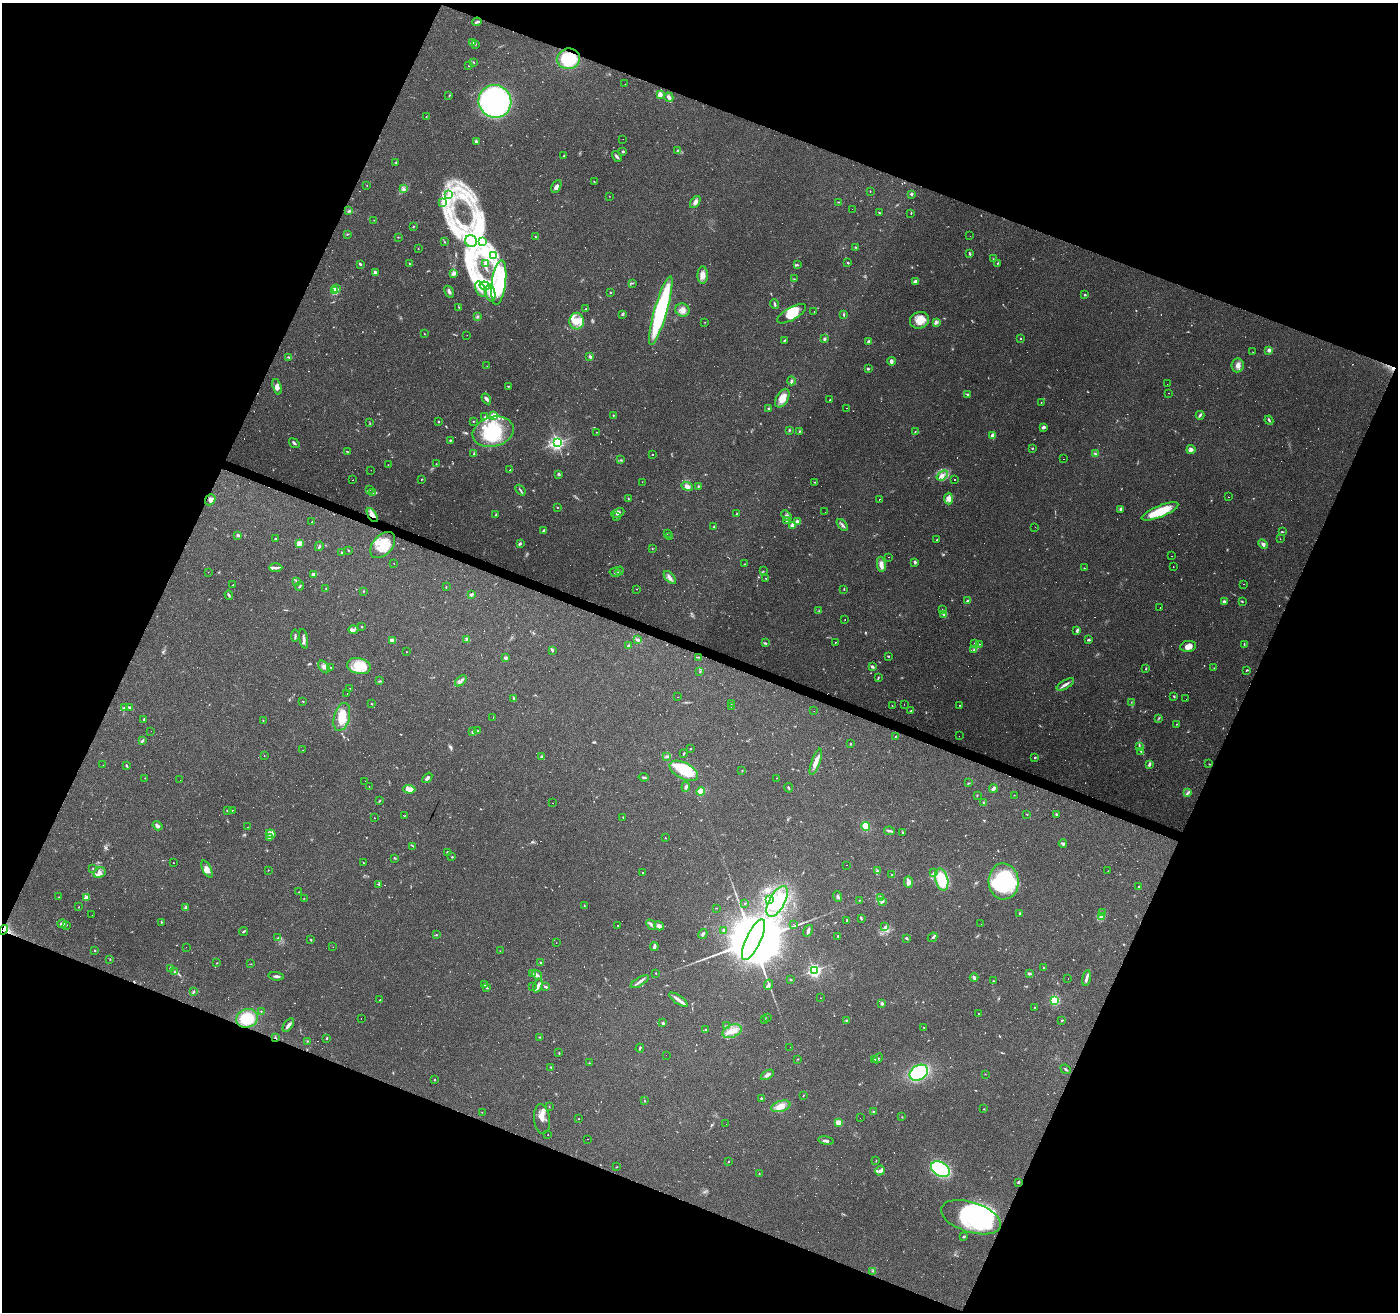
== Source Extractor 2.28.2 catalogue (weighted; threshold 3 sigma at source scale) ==
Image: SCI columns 1-5581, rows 204-5441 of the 5584 x 5711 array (HDU 1 of 3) = the unmasked area's bounding box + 8 px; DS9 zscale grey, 4 x 4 block average (1 PNG px = mean of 4 x 4 image px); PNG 1400 x 1314 px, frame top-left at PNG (2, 3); each listed source drawn as its Kron ellipse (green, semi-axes under 4 px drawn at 4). Shown black and unused: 43% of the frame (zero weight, under 2 of 3 exposures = <1% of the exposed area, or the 3 px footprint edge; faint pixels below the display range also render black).
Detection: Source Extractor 2.28.2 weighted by HDU 2 'WHT'. Background 0.114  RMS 0.0065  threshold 0.029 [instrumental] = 3 sigma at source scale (4.5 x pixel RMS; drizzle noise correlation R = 1.50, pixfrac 1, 0.0396/0.0396 arcsec/px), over >= 5 px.
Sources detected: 893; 28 too faint to see at this stretch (4 x 4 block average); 9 inside a brighter object's white glare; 163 cosmic-ray / hot-pixel residue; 1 long thin detection or spike segment (spike, bleed or trail) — neither listed nor drawn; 13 coinciding with a brighter row at this scale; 51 inside a brighter listed object's ellipse — not listed separately; of the other 628, all 500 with FLUX_AUTO >= 1.21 (the completeness limit of this list) listed and drawn (128 fainter detections not listed), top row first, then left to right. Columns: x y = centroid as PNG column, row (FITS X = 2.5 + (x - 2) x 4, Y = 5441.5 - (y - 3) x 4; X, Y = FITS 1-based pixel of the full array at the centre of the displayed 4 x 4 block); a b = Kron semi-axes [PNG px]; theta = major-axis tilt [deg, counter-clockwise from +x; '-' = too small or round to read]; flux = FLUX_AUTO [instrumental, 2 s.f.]
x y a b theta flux
477 22 4 2 - 5.2
472 43 4 3 - 7.5
475 44 2 2 - 1.7
568 59 12 10 11 170
474 62 3 2 - 2.2
469 66 2 2 - 1.9
625 84 2 2 - 5.1
660 94 4 3 - 26
449 96 2 2 - 1.9
669 97 5 2 - 21
495 101 17 16 - 840
426 116 2 2 - 1.6
623 139 2 2 - 1.2
476 141 3 2 - 10
678 150 3 2 - 3.2
623 151 2 2 - 9.9
564 156 3 2 - 3.4
617 156 6 2 -57 8.5
396 163 3 2 - 3.1
594 182 2 2 - 1.3
367 185 2 2 - 1.3
556 187 7 3 62 21
403 189 4 2 - 4.7
870 191 2 2 - 2
449 194 4 3 - 10
911 194 2 2 - 25
609 196 2 2 - 1.4
443 202 2 2 - 1.9
695 202 7 4 54 15
838 202 3 2 - 2.3
852 209 2 2 - 1.8
349 211 2 2 - 3.3
879 213 3 2 - 2.4
911 213 3 2 - 2.3
374 220 2 2 - 1.3
413 226 2 2 - 3.4
347 234 2 2 - 2
970 236 2 2 - 2.6
398 237 2 2 - 1.8
536 237 2 2 - 2.2
471 241 6 5 - 22
482 241 3 2 - 4.4
444 242 2 2 - 1.9
856 247 3 2 - 2.6
418 249 2 2 - 1.4
970 253 4 2 - 5.4
493 256 2 2 - 1.4
993 259 2 2 - 2.4
409 263 3 2 - 2.5
848 263 2 2 - 4
998 263 2 2 - 2.6
360 264 2 2 - 7.4
486 264 2 2 - 2.2
797 265 3 2 - 3.9
375 273 2 2 - 56
453 273 4 3 - 14
703 275 8 5 87 25
794 279 2 2 - 1.6
915 281 3 2 - 19
499 283 22 7 83 110
633 283 2 2 - 1.6
485 286 5 2 - 9.8
337 289 2 2 - 10
481 289 8 4 -65 29
335 291 2 2 - 200
449 292 6 3 -59 12
610 292 2 2 - 2.5
491 293 8 4 -80 30
1085 295 2 2 - 9.7
774 304 5 2 - 5.8
459 307 2 2 - 1.3
586 309 2 2 - 2
661 310 36 6 74 430
682 310 7 6 - 22
814 311 2 2 - 10
623 314 3 2 - 6
792 314 16 6 30 51
844 315 2 2 - 5.6
477 317 3 2 - 4.3
920 320 9 8 - 52
577 321 8 7 - 46
705 322 2 2 - 1.5
936 322 4 3 - 7.9
424 334 2 2 - 1.7
467 335 2 2 - 1.6
1020 338 2 2 - 2.2
824 339 3 2 - 9.2
784 340 3 2 - 2.9
869 341 3 3 - 5
1269 350 2 2 - 20
1253 352 2 2 - 1.9
289 357 4 2 - 3.5
590 357 2 2 - 14
891 361 4 2 - 18
1238 365 7 6 - 20
487 366 2 2 - 1.2
868 369 3 2 - 4.8
791 381 4 3 - 7.5
1167 384 2 2 - 2.7
508 386 3 2 - 3.8
277 387 8 4 -73 16
1168 393 2 2 - 1.8
967 394 3 2 - 3
782 398 10 6 60 45
486 399 6 3 -58 9.3
830 400 2 2 - 5.5
1041 403 2 2 - 2.2
769 408 3 2 - 3.9
847 408 2 2 - 7.7
494 415 4 3 - 23
613 415 2 2 - 2.1
1200 415 4 2 - 6
484 417 3 2 - 3.4
1269 420 5 2 - 5.2
438 421 2 2 - 4
473 421 2 2 - 1.9
370 423 2 2 - 1.6
1044 427 4 3 - 8.7
789 430 3 2 - 3.1
799 431 2 2 - 3.3
915 431 3 2 - 2.1
493 432 21 15 16 190
596 432 2 2 - 4.5
993 435 2 2 - 74
450 440 3 2 - 3.5
294 443 6 2 -37 6.2
557 443 2 2 - 1100
1032 448 2 2 - 2.9
1191 449 4 4 - 14
347 451 3 2 - 2.3
474 453 2 2 - 2.3
1095 454 3 2 - 3.6
652 455 2 2 - 2.3
1063 459 2 2 - 1.4
621 460 3 2 - 2.9
436 464 2 2 - 1.5
388 465 2 2 - 1.4
371 470 2 2 - 24
510 470 2 2 - 2.6
559 474 3 2 - 5.2
942 475 6 3 39 16
421 479 2 2 - 2.5
955 479 2 2 - 11
353 480 2 2 - 2.2
642 482 2 2 - 2.8
815 482 3 2 - 2.6
687 486 6 3 -22 22
698 486 3 2 - 3.2
369 489 3 2 - 3.7
520 490 6 2 -51 5.1
373 493 2 2 - 1.4
1228 497 2 2 - 4.5
628 499 2 2 - 2.4
880 499 2 2 - 1.5
949 499 6 4 -87 18
210 500 6 4 51 16
557 508 2 2 - 1.6
1120 509 3 2 - 4.9
1160 511 20 5 22 130
825 512 2 2 - 2.7
618 513 7 3 23 11
736 514 2 2 - 1.6
372 515 8 3 -59 28
496 515 3 2 - 3
786 516 6 2 -49 5.4
617 517 4 2 - 4
787 521 3 2 - 4.1
797 521 4 3 - 13
312 522 3 2 - 2.2
792 525 2 2 - 74
842 525 7 2 -49 9
714 527 3 2 - 3.6
1035 527 2 2 - 2
544 531 2 2 - 15
1282 532 4 2 - 2.8
667 534 2 2 - 1.2
238 535 2 2 - 8.8
670 536 2 2 - 1.8
275 539 4 2 - 3.7
1280 539 2 2 - 1.3
937 540 2 2 - 2.6
520 543 3 3 - 4.2
299 544 4 4 - 50
1263 544 5 3 - 10
383 545 15 9 49 86
319 546 5 2 - 4.8
652 549 2 2 - 1.6
348 550 3 2 - 2
342 552 3 2 - 4
1172 556 2 2 - 2.9
889 557 2 2 - 4.8
915 562 3 2 - 7.2
394 564 2 2 - 1.7
744 564 2 2 - 1.5
881 564 7 4 -82 26
1173 567 2 2 - 1.6
276 568 7 3 1 10
1084 568 2 2 - 1.9
619 571 4 2 - 6.1
763 571 2 2 - 1.7
208 572 2 2 - 1.3
615 573 6 2 -15 6.4
314 574 4 2 - 11
670 577 8 3 -49 14
766 578 3 2 - 2.2
296 581 2 2 - 1.9
1243 584 2 2 - 1.2
233 585 2 2 - 3.6
300 586 4 2 - 4.8
446 587 2 2 - 2
326 588 2 2 - 1.8
636 589 2 2 - 2.8
844 589 2 2 - 1.4
363 591 2 2 - 2.6
472 594 3 3 - 7.1
229 595 4 2 - 6.3
968 601 4 2 - 6.9
1242 601 3 2 - 2.8
1224 602 4 2 - 10
1160 608 2 2 - 2.1
942 610 2 2 - 1.6
819 611 2 2 - 1.3
944 614 2 2 - 3.1
845 620 2 2 - 1.7
362 627 2 2 - 2.2
353 630 5 3 - 11
1077 631 3 2 - 6.7
295 636 6 2 84 4.7
304 639 10 3 -79 12
392 640 4 3 - 8.2
467 640 2 2 - 65
638 640 3 2 - 3.3
1089 640 4 2 - 6.6
835 642 2 2 - 7.3
765 643 3 2 - 3.2
975 643 3 2 - 3
979 644 2 2 - 1.7
1244 644 3 2 - 3.4
628 646 4 3 - 8.2
1188 646 8 5 10 24
552 650 4 2 - 5.9
974 650 2 2 - 3.5
406 652 2 2 - 1.2
888 656 3 2 - 2.7
698 657 2 2 - 2.5
505 658 2 2 - 30
359 666 12 8 -13 92
324 667 7 4 -51 15
331 667 2 2 - 1.4
872 667 3 2 - 6.9
1214 668 2 2 - 1.8
1146 669 2 2 - 4.3
1247 670 3 2 - 3.3
700 672 3 2 - 2.3
878 678 3 2 - 3.3
380 681 3 2 - 3.4
461 681 7 2 41 12
1065 684 10 3 30 14
350 688 2 2 - 1.5
347 693 2 2 - 1.5
1174 696 2 2 - 3.6
677 697 2 2 - 1.6
514 698 4 2 - 5
1186 699 2 2 - 1.3
303 701 2 2 - 1.8
1131 702 2 2 - 1.5
372 704 2 2 - 2.4
731 704 2 2 - 16
904 704 2 2 - 3.3
892 705 2 2 - 1.4
959 705 2 2 - 2
129 707 3 2 - 4
731 707 2 2 - 2.6
124 708 4 2 - 5.8
814 711 2 2 - 1.4
911 711 2 2 - 2.6
342 717 14 7 74 68
493 717 2 2 - 3.2
1159 718 2 2 - 1.5
144 720 3 2 - 3.8
263 720 2 2 - 1.3
1177 724 2 2 - 1.7
151 731 2 2 - 17
477 731 3 3 - 4.9
472 732 3 2 - 4.5
896 736 3 2 - 2.8
959 736 2 2 - 3.8
142 741 4 2 - 6.3
850 744 3 2 - 2.7
1139 746 3 2 - 3.8
691 748 2 2 - 1.6
303 750 2 2 - 2.2
1141 751 3 2 - 4.5
684 754 4 2 - 2.9
264 756 2 2 - 1.3
667 756 3 2 - 3.9
541 757 3 2 - 4.1
1035 757 2 2 - 4
816 762 14 3 69 38
1149 764 4 2 - 13
1209 764 2 2 - 1.2
103 765 2 2 - 3.6
127 766 4 2 - 3.2
742 770 2 2 - 1.3
684 771 15 8 -28 86
644 777 5 2 - 7.9
145 778 2 2 - 1.3
427 778 6 2 50 11
776 778 2 2 - 1.3
180 780 2 2 - 16
365 781 2 2 - 4.2
968 783 3 2 - 2.2
369 786 2 2 - 5.8
686 787 5 3 - 9.5
789 788 5 2 - 3.8
993 788 4 2 - 15
409 789 6 3 -2 55
701 791 4 4 - 38
1188 793 3 2 - 5.6
977 795 2 2 - 1.6
1014 795 2 2 - 1.3
379 801 2 2 - 3
553 803 2 2 - 3.2
983 803 2 2 - 1.9
232 810 2 2 - 12
227 811 3 2 - 2.2
1027 814 2 2 - 2
1056 814 3 2 - 4.5
404 816 2 2 - 2.7
623 817 2 2 - 2.1
374 818 2 2 - 1.7
158 826 5 3 - 11
866 826 4 3 - 73
248 827 2 2 - 14
889 831 5 3 - 7.2
902 832 3 2 - 2.7
271 834 5 4 - 13
269 837 4 2 - 5.8
665 838 2 2 - 1.7
1063 844 4 3 - 6.9
413 846 2 2 - 1.9
447 852 2 2 - 4.9
452 857 2 2 - 4.4
395 858 3 2 - 2.7
173 863 2 2 - 2
363 863 3 2 - 1.5
846 865 2 2 - 1.9
93 868 2 2 - 1.9
207 869 9 4 -64 21
268 870 2 2 - 1.2
878 871 3 2 - 3.2
1108 871 2 2 - 3.5
933 872 3 2 - 3.6
100 873 6 5 - 15
643 873 2 2 - 3.2
892 874 2 2 - 1.3
942 879 11 6 -75 150
1004 881 18 15 -87 380
908 882 6 4 -85 15
378 884 3 2 - 1.7
1138 887 2 2 - 1.6
299 892 2 2 - 2.9
838 896 5 2 - 7.7
59 897 4 2 - 2.5
880 897 2 2 - 2.1
87 898 2 2 - 76
304 898 2 2 - 1.2
769 899 2 2 - 31
859 900 3 2 - 1.8
777 901 17 8 61 83
883 902 4 2 - 5.5
744 903 2 2 - 2.6
584 906 2 2 - 1.5
79 907 2 2 - 1.6
186 908 4 2 - 4.3
716 908 2 2 - 1.9
1102 913 2 2 - 1.5
1020 914 3 2 - 3.8
92 915 2 2 - 1.4
1101 916 3 3 - 6.4
861 919 3 2 - 3.2
846 921 4 2 - 2.5
161 922 2 2 - 3.1
62 924 4 2 - 10
793 924 2 2 - 1.4
981 924 2 2 - 2.7
66 925 2 2 - 1.4
651 925 6 3 -47 10
618 926 2 2 - 2.8
659 926 5 3 - 15
885 927 4 2 - 5.6
3 930 5 3 - 9.9
724 930 3 2 - 5.9
243 931 4 2 - 4
808 931 6 2 57 8.5
703 934 5 2 - 8.3
436 935 2 2 - 2.3
838 936 2 2 - 2.4
932 937 5 2 - 5.6
278 938 3 2 - 2.8
907 938 3 2 - 4.6
311 940 3 2 - 3.1
754 940 22 7 65 68000
556 943 2 2 - 17
186 947 2 2 - 2.6
333 947 2 2 - 2.1
654 947 4 2 - 10
95 950 2 2 - 1.7
500 951 2 2 - 1.3
110 959 3 2 - 2.1
540 962 2 2 - 1.9
217 963 2 2 - 1.8
251 964 2 2 - 1.5
170 968 2 2 - 3.8
1044 968 2 2 - 1.9
814 970 2 2 - 970
174 972 3 2 - 3.6
656 973 2 2 - 2.5
533 974 3 2 - 4
1029 974 4 2 - 5.9
537 975 6 3 -40 9.8
276 976 8 2 -5 9.9
974 977 4 3 - 9.6
1086 978 8 3 80 13
1068 979 2 2 - 7.2
791 980 3 2 - 2.6
994 981 2 2 - 1.8
640 982 10 2 33 13
484 985 3 2 - 4.4
768 985 5 4 - 9.7
538 986 7 3 70 14
533 987 2 2 - 2
546 987 4 2 - 6.2
486 988 3 2 - 4
193 992 4 2 - 4.1
820 998 2 2 - 46
380 1000 2 2 - 3.5
678 1000 11 3 -34 18
1055 1000 2 2 - 440
882 1003 3 3 - 7
1035 1007 2 2 - 1.9
261 1011 2 2 - 2.3
979 1014 2 2 - 2.1
767 1017 2 2 - 1.8
247 1018 11 9 19 110
361 1019 2 2 - 1.4
764 1019 2 2 - 2.1
846 1020 3 2 - 3.3
1062 1020 3 2 - 3.4
663 1023 3 3 - 6.7
288 1025 8 3 56 12
726 1026 2 2 - 3.1
924 1027 2 2 - 1.4
705 1029 2 2 - 3.2
732 1031 10 6 24 44
540 1037 2 2 - 2.1
275 1038 3 2 - 3.3
326 1038 2 2 - 3.1
307 1041 2 2 - 1.6
790 1047 2 2 - 1.2
640 1048 4 2 - 3.8
559 1053 2 2 - 3.3
666 1055 2 2 - 1.4
878 1058 5 2 - 5.4
798 1059 2 2 - 2.2
874 1060 2 2 - 3.1
589 1063 2 2 - 1.3
551 1067 3 2 - 3.1
1066 1069 5 2 - 4.2
919 1073 10 7 33 290
985 1074 2 2 - 1.5
767 1075 7 3 31 13
434 1080 2 2 - 3.2
803 1096 2 2 - 1.5
761 1098 2 2 - 3.9
645 1101 2 2 - 1.8
781 1106 10 5 16 40
549 1107 2 2 - 1.6
984 1109 2 2 - 1.8
482 1112 2 2 - 1.3
874 1112 4 2 - 3.3
902 1117 2 2 - 1.6
860 1118 2 2 - 2.1
542 1119 15 8 -83 29
579 1119 2 2 - 3.6
838 1122 4 3 - 20
726 1124 2 2 - 10
548 1134 2 2 - 18
587 1139 2 2 - 2
826 1141 8 2 -9 9.5
729 1161 2 2 - 3.3
876 1161 2 2 - 1.5
616 1167 2 2 - 1.7
940 1169 10 6 -32 550
880 1171 5 4 - 10
759 1173 2 2 - 2.1
1019 1182 3 2 - 4.6
971 1217 31 15 -18 290
964 1237 3 2 - 4.9
873 1271 2 2 - 1.3
Overlapping masked pixels (flux is a lower limit): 4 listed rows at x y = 568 59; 372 515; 3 930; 275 1038
Diffuse or blended objects may show on this block-average render without a row.